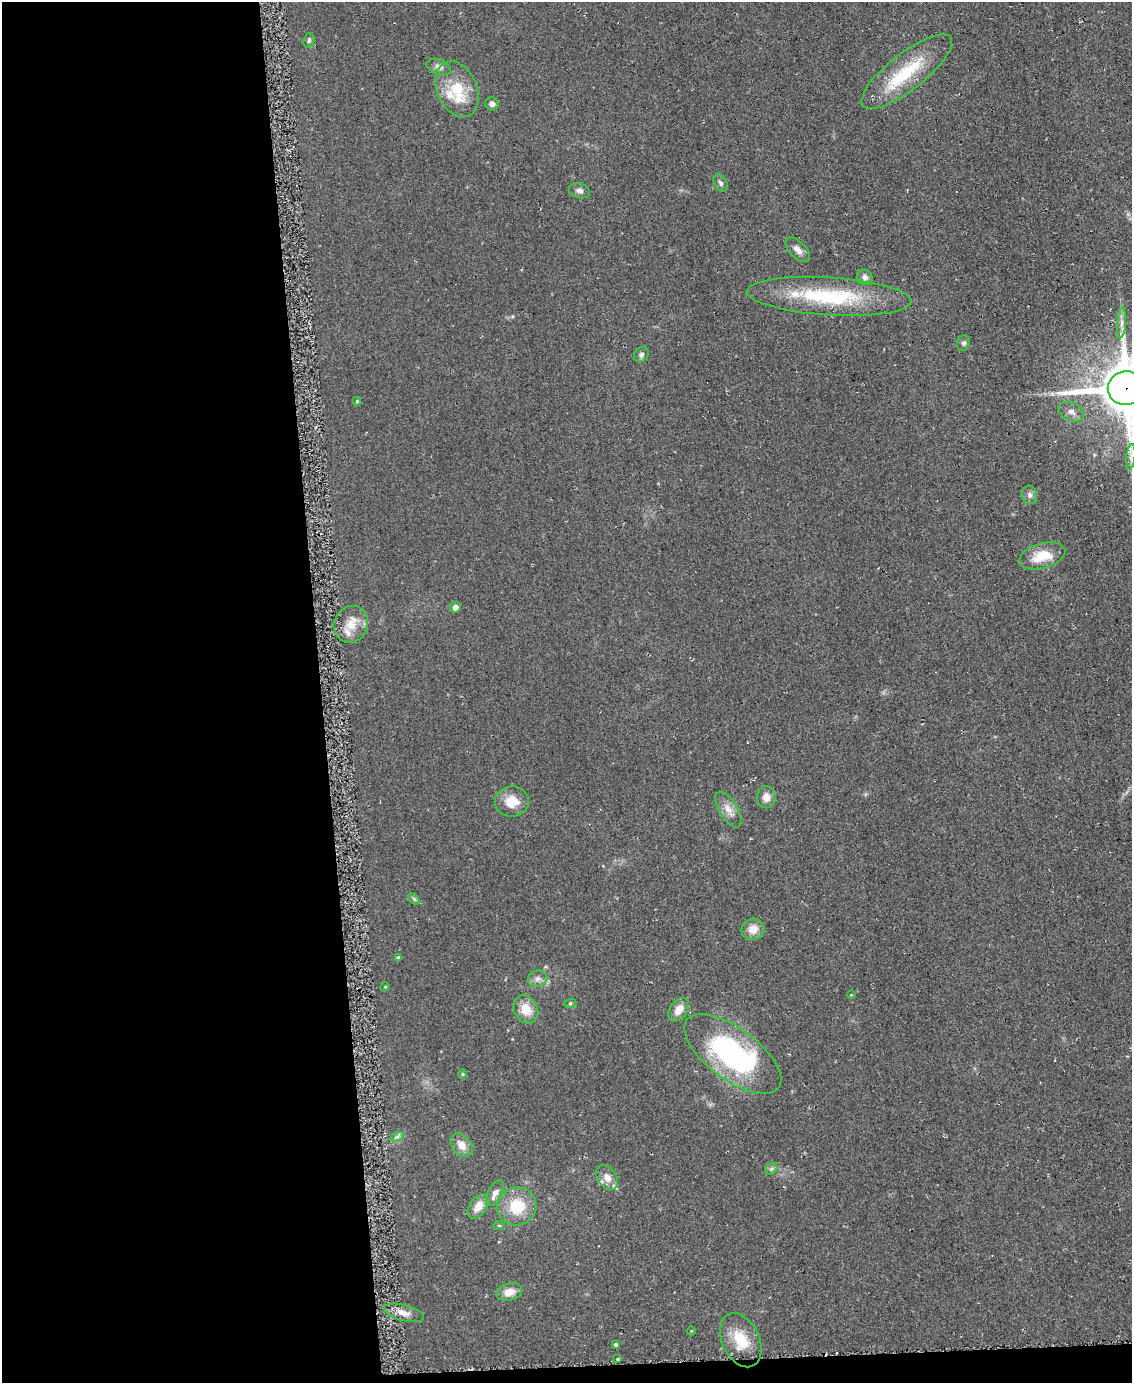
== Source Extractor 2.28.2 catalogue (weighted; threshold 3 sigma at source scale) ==
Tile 9 of 4 x 3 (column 1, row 3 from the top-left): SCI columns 11-1140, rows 175-1555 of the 4559 x 4551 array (HDU 1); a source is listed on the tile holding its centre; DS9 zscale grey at full resolution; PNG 1134 x 1385 px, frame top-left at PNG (2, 2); each listed source drawn as its Kron ellipse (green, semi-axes under 4 px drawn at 4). Shown black and unused: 29% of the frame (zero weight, under 2 of 3 exposures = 3% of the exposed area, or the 3 px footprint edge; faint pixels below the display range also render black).
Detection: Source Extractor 2.28.2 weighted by HDU 2 'WHT'; one run over the whole footprint, this tile lists its part. Background 0.047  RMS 0.013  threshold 0.0597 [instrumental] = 3 sigma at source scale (4.5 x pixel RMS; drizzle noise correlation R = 1.50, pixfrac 1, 0.05/0.05 arcsec/px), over >= 5 px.
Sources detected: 53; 4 inside a brighter listed object's ellipse — not listed separately; the other 49 listed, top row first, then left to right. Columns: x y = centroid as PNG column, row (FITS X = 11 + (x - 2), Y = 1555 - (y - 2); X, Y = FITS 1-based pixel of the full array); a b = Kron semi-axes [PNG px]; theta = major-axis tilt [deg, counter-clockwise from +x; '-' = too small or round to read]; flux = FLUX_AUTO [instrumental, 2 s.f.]
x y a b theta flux
309 40 7 5 75 3.3
439 67 13 7 -20 6.6
907 72 56 18 38 77
457 89 29 20 -67 45
492 104 7 6 - 5
721 183 9 6 -59 3.8
579 191 11 7 -16 5.4
798 250 15 8 -45 8.7
865 277 8 7 - 4.9
829 296 82 19 -4 130
1122 323 15 4 85 7.1
964 343 8 6 71 3.7
641 355 8 6 52 4
1126 388 18 17 - 7100
357 401 4 3 - 1.8
1071 412 13 8 -23 7.8
1131 457 13 4 83 6
1029 495 9 7 -77 5.7
1042 556 24 12 16 35
455 607 5 5 - 7.2
351 624 19 17 63 23
766 797 10 9 - 11
512 802 17 15 -2 23
728 809 20 9 -59 13
414 899 7 4 -46 2.4
753 929 11 10 - 15
398 958 4 4 - 4
538 979 10 8 11 6.3
385 987 4 3 - 0.95
851 995 3 2 - 1.4
570 1004 6 4 20 1.7
526 1009 14 11 -61 21
679 1010 13 8 54 15
733 1054 57 25 -36 270
462 1074 4 3 - 1.3
397 1137 7 4 19 3.1
461 1145 13 9 -50 13
771 1169 7 5 44 2.9
607 1178 14 9 -55 12
495 1193 14 7 64 9.5
478 1206 14 8 55 16
517 1206 20 19 - 45
499 1225 5 3 - 1.6
509 1292 13 8 13 13
404 1313 20 7 -15 12
691 1331 4 3 - 1
741 1340 29 18 -64 38
615 1344 4 4 - 2.5
618 1359 3 2 - 1.5
Overlapping masked pixels (flux is a lower limit): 1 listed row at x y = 1126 388
Isophote crosses this tile's border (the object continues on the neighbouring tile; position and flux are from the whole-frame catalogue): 1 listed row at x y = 1126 388